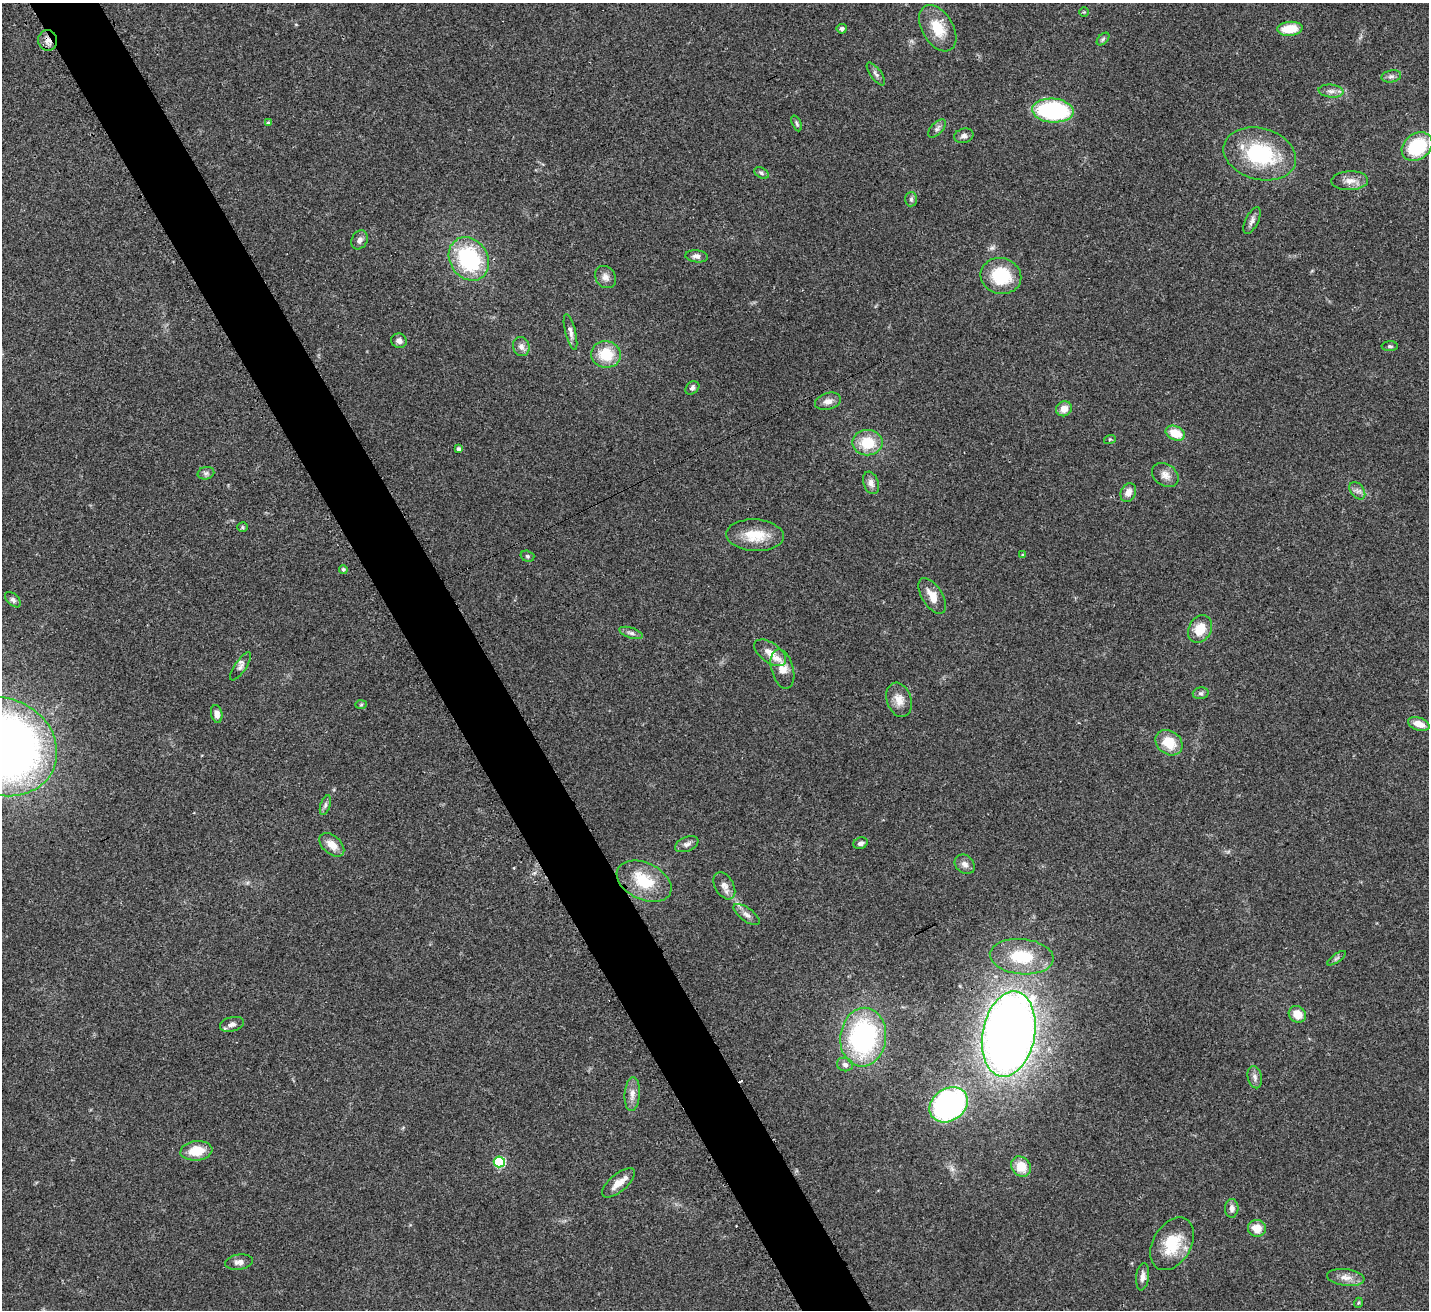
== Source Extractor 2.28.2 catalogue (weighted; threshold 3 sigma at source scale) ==
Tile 11 of 4 x 4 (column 3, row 3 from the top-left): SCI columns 2901-4327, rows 1532-2839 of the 5797 x 5807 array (HDU 1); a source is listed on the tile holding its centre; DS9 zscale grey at full resolution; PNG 1431 x 1312 px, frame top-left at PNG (2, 3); each listed source drawn as its Kron ellipse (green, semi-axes under 4 px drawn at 4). Shown black and unused: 5% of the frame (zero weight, under 3 of 4 exposures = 5% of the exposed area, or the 3 px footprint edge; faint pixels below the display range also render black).
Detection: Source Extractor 2.28.2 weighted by HDU 2 'WHT'; one run over the whole footprint, this tile lists its part. Background 0.0412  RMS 0.0047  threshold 0.0213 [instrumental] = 3 sigma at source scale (4.5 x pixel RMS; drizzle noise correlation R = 1.50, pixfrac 1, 0.05/0.05 arcsec/px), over >= 5 px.
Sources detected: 93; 2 cosmic-ray / hot-pixel residue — neither listed nor drawn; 1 inside a brighter listed object's ellipse — not listed separately; the other 90 listed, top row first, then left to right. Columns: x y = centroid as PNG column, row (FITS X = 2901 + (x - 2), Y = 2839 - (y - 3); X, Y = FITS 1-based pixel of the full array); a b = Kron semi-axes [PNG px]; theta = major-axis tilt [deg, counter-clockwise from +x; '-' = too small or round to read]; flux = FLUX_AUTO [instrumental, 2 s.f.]
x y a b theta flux
1084 12 5 4 - 0.52
938 28 25 15 -59 12
842 29 5 5 - 1.4
1290 29 12 7 5 11
1103 39 7 4 45 0.9
48 40 10 9 - 3.1
876 74 13 5 -54 1.5
1391 76 10 6 10 1.6
1331 91 12 6 -5 2.2
1053 111 21 12 -4 53
268 123 4 3 - 0.59
797 123 8 4 -66 0.85
937 129 11 5 47 1.5
964 136 10 7 15 1.7
1417 147 16 13 37 27
1260 154 37 25 -15 38
761 173 7 5 -28 1
1350 181 18 9 2 4.3
911 199 7 6 - 1.1
1252 220 14 6 64 2.1
359 240 10 7 61 2.1
697 256 11 6 -5 1.8
469 259 23 19 -56 44
1001 276 20 18 -14 20
605 277 12 9 -53 2.7
570 332 18 5 -76 2.1
399 341 8 7 - 2.1
1390 346 8 5 1 0.9
521 347 9 8 - 2.3
606 354 15 13 -11 14
692 388 8 5 38 1.3
828 401 13 8 16 2.9
1064 409 8 7 - 4.4
1175 433 10 7 -23 9.4
1110 439 6 4 18 0.53
867 443 15 13 0 13
459 449 4 4 - 1.6
206 473 8 6 13 1.4
1165 475 14 11 -35 3.6
871 483 12 7 -69 2.4
1357 491 10 6 -53 1.8
1128 492 10 7 67 3
243 527 5 4 - 0.63
755 535 29 16 -3 13
1023 555 4 4 - 0.82
527 556 7 5 -16 0.87
343 569 4 4 - 0.89
932 596 20 10 -58 5.8
13 600 9 5 -43 1.4
1200 629 15 11 62 8.7
631 633 12 5 -18 1.6
770 653 18 10 -35 5.3
240 666 16 6 55 1.9
782 669 20 11 -75 5.9
1201 693 8 6 14 1.3
899 700 17 12 -72 5.1
361 705 6 4 2 0.62
217 714 9 5 -77 2.9
1419 724 11 6 -19 4.7
1169 743 14 11 -37 11
2 747 56 48 -24 430
325 805 10 5 72 1.3
860 843 7 5 22 1.6
687 844 12 7 22 2
332 845 14 9 -41 5.2
965 864 11 8 -40 2.5
644 881 29 18 -25 17
724 886 15 9 -59 3.1
746 914 15 6 -36 2.3
1022 957 32 17 -5 21
1336 958 11 2 35 0.88
1297 1014 9 8 - 6.7
232 1024 12 7 15 2.4
1009 1034 43 26 79 550
863 1037 29 23 83 77
845 1064 8 6 -17 1.5
1255 1077 11 7 -77 1.9
632 1094 17 7 85 3.5
949 1105 20 16 35 110
196 1151 16 9 7 10
499 1162 5 5 - 38
1021 1167 11 9 -50 8.8
618 1183 20 8 40 5.4
1232 1208 9 6 87 2
1257 1228 9 8 - 6.3
1172 1244 28 19 59 16
239 1262 14 7 8 2.5
1143 1277 14 6 83 2.6
1346 1277 19 8 -7 3.8
1358 1303 5 3 - 0.44
Overlapping masked pixels (flux is a lower limit): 1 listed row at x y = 48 40
Isophote crosses this tile's border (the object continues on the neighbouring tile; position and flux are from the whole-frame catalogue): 2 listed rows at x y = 938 28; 2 747